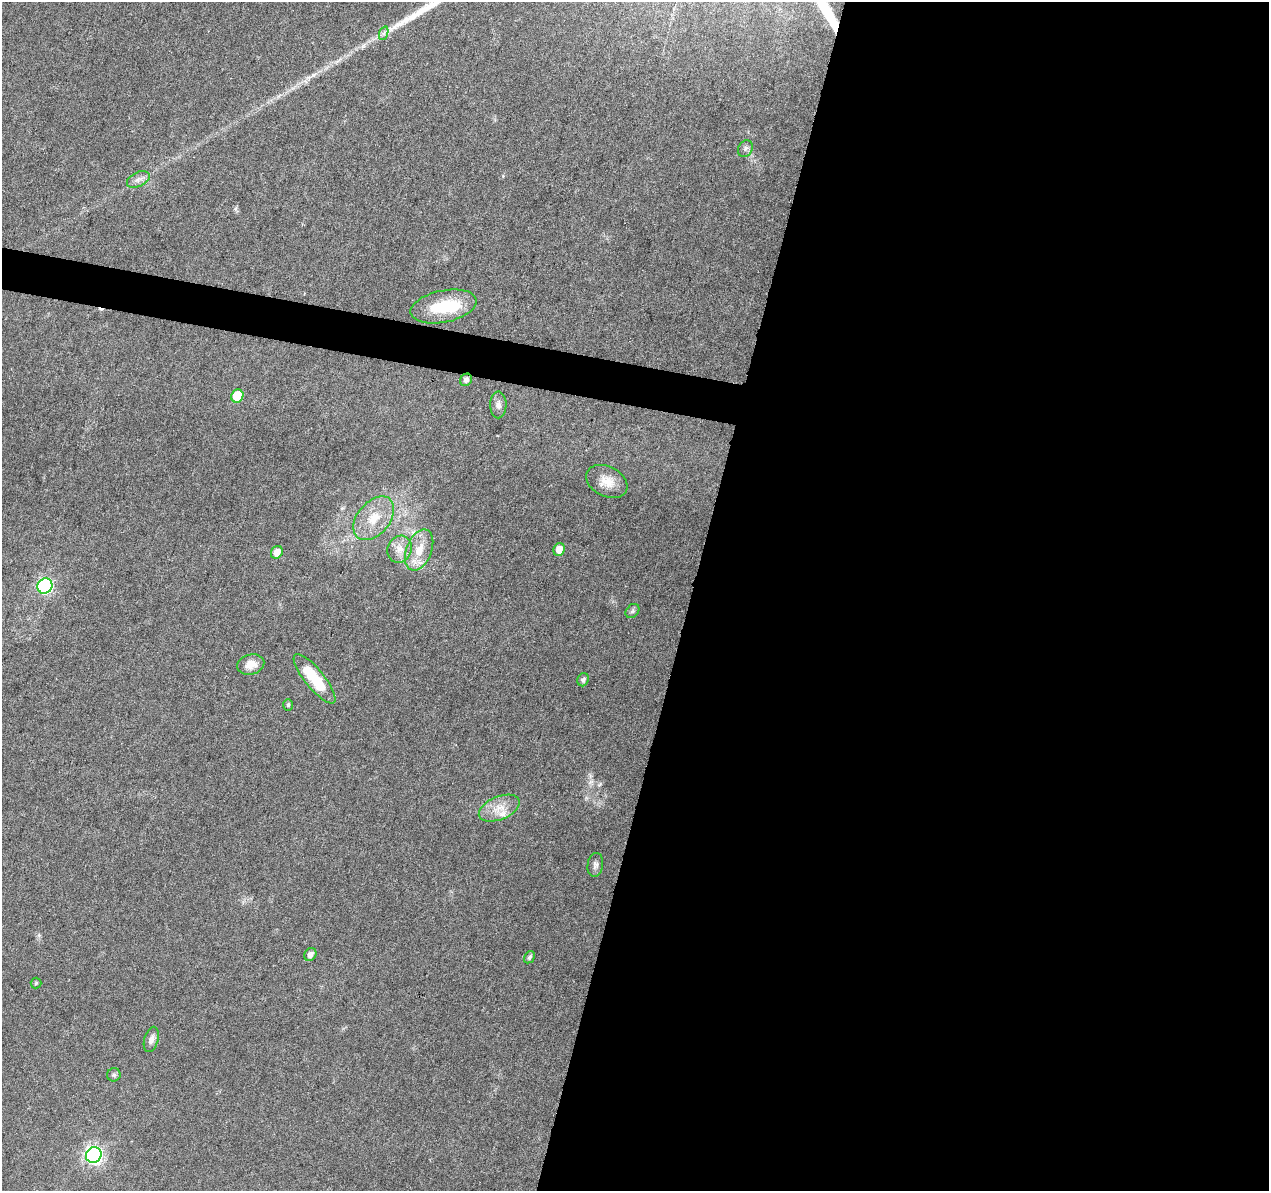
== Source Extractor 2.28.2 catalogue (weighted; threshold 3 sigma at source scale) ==
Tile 12 of 4 x 4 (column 4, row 3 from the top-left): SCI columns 3808-5074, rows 1473-2661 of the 5074 x 5261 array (HDU 1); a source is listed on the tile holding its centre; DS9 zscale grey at full resolution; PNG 1271 x 1193 px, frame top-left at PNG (2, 2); each listed source drawn as its Kron ellipse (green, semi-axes under 4 px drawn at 4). Shown black and unused: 48% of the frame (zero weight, under 3 of 6 exposures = <1% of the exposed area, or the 3 px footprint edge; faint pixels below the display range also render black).
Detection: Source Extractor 2.28.2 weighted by HDU 2 'WHT'; one run over the whole footprint, this tile lists its part. Background 0.0432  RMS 0.0035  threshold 0.0145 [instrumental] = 3 sigma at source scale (4.09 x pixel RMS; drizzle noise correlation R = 1.36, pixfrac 0.8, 0.0396/0.0396 arcsec/px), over >= 5 px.
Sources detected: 30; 1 cosmic-ray / hot-pixel residue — neither listed nor drawn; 2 inside a brighter listed object's ellipse — not listed separately; the other 27 listed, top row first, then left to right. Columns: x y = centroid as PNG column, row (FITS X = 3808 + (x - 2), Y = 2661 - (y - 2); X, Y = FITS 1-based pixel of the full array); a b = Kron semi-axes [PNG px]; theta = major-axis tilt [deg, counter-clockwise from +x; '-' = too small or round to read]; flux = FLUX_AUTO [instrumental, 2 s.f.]
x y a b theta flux
384 33 7 4 71 0.76
745 149 9 7 58 1.1
138 179 12 7 25 1.7
444 306 33 16 12 15
466 380 6 5 - 1.1
237 396 7 6 - 10
498 405 13 8 89 1.7
607 481 22 15 -27 5.1
374 518 25 16 50 8.7
400 549 14 12 62 3.5
559 549 6 5 - 3.5
419 550 21 12 68 6.6
277 552 7 5 58 3.3
45 586 8 7 - 61
632 611 8 6 48 0.71
251 664 14 10 15 3.3
315 679 31 9 -51 13
583 680 7 5 66 0.99
288 705 6 5 - 0.51
499 808 21 11 23 4.9
595 865 12 7 81 1.4
310 954 7 5 60 1.5
529 957 6 5 - 0.74
36 983 5 5 - 0.49
151 1039 13 7 73 1.8
114 1075 7 6 - 0.74
94 1155 8 7 - 130
Overlapping masked pixels (flux is a lower limit): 1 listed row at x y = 466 380